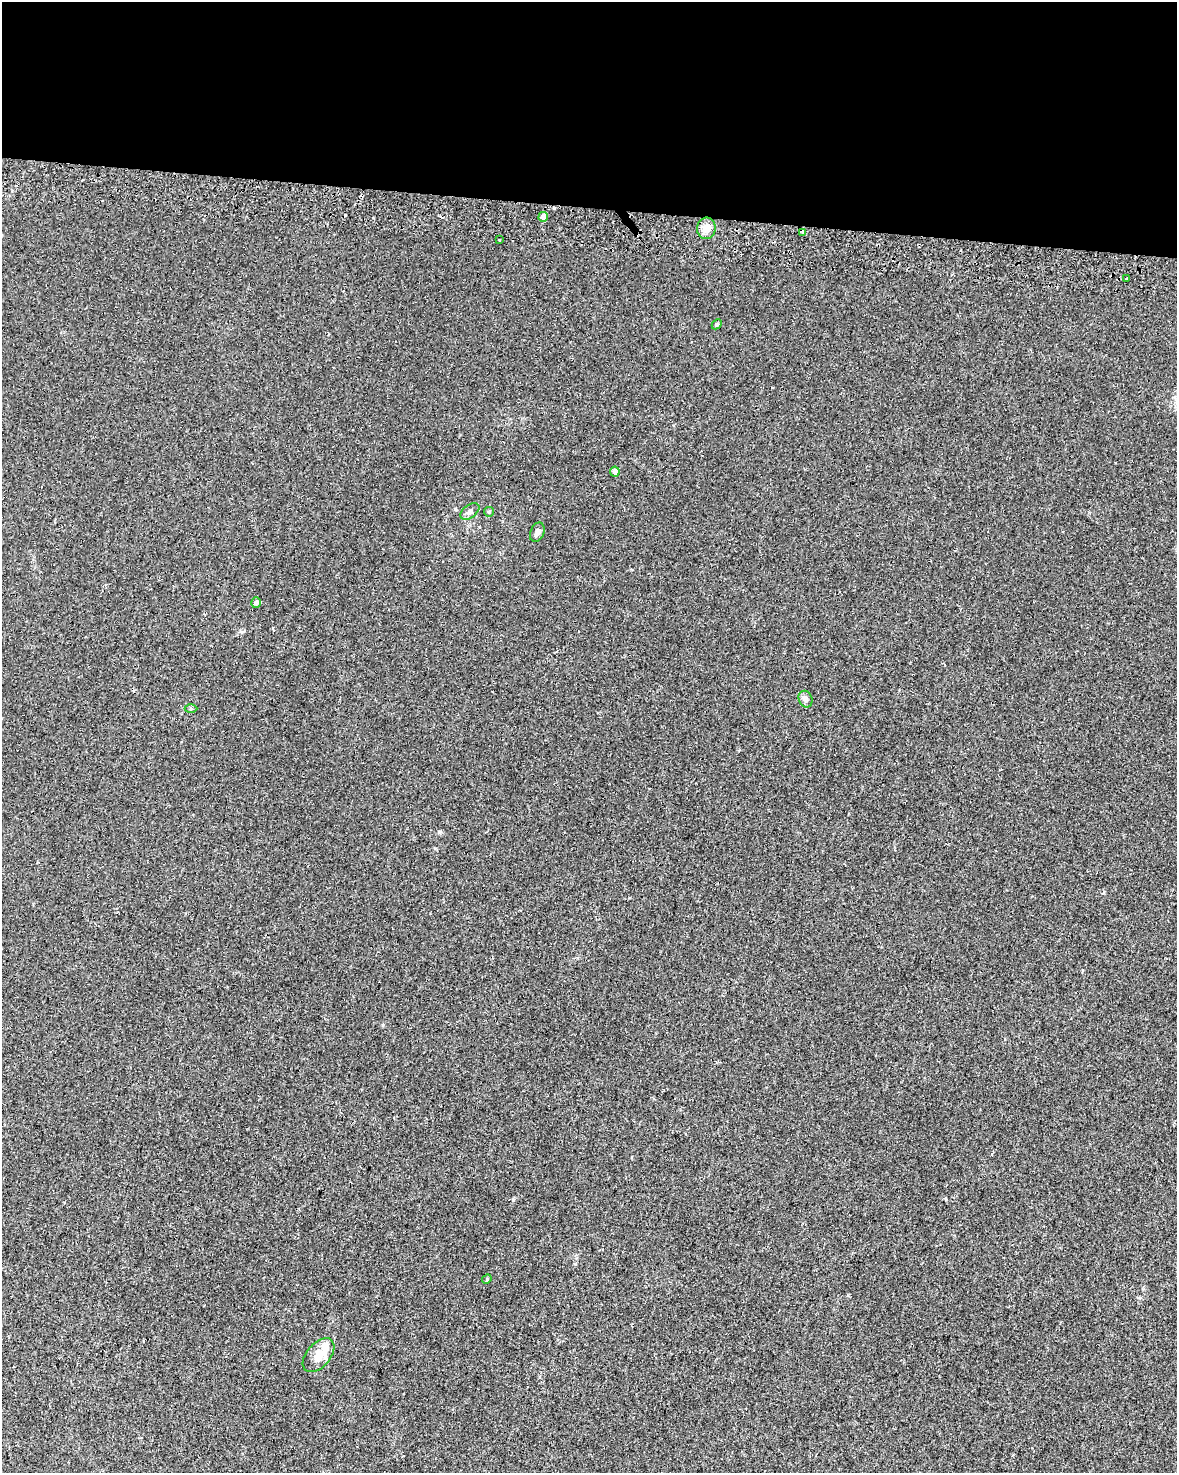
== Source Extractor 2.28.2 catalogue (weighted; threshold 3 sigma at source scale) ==
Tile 3 of 4 x 3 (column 3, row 1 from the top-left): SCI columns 2407-3581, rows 3279-4749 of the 4803 x 5029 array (HDU 1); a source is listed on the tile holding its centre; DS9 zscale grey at full resolution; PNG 1179 x 1475 px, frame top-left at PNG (2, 2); each listed source drawn as its Kron ellipse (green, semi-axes under 4 px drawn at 4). Shown black and unused: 14% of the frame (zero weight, under 2 of 3 exposures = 4% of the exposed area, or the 3 px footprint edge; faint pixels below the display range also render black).
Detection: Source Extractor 2.28.2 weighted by HDU 2 'WHT'; one run over the whole footprint, this tile lists its part. Background 0.0284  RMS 0.0049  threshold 0.0221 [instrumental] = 3 sigma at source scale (4.5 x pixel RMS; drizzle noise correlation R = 1.50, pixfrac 1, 0.0396/0.0396 arcsec/px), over >= 5 px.
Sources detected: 18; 2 cosmic-ray / hot-pixel residue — neither listed nor drawn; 1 inside a brighter listed object's ellipse — not listed separately; the other 15 listed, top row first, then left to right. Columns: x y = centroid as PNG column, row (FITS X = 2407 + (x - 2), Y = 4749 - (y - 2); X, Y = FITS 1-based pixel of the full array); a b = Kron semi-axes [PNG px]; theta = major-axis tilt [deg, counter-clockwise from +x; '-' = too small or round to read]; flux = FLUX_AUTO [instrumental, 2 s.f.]
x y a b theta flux
543 217 5 4 - 3.1
706 228 11 9 84 4.1
802 233 3 3 - 3.6
499 240 3 3 - 0.91
1127 279 3 3 - 3.1
717 324 6 4 45 0.66
615 472 5 4 - 2.2
470 511 11 6 36 1.8
489 512 5 4 - 0.55
537 532 10 6 66 1.9
256 603 5 5 - 1.4
805 699 8 6 -67 1.8
191 708 6 4 0 0.72
487 1279 5 4 - 0.55
318 1355 20 12 49 6.7
Overlapping masked pixels (flux is a lower limit): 1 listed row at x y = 802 233
Unlisted compact peaks at least as high as the median listed source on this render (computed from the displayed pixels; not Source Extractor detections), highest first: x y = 383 1025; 439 832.